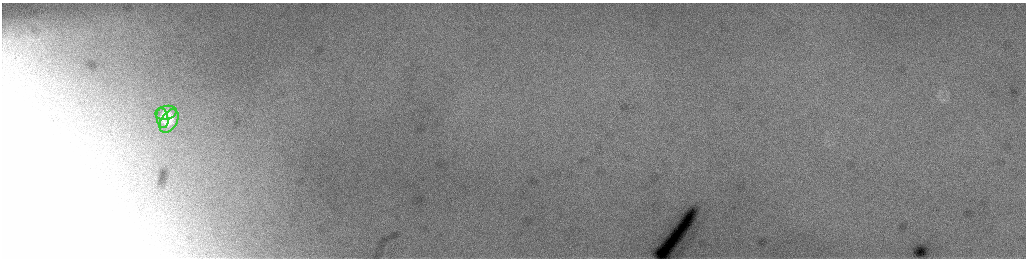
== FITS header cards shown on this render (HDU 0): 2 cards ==
NAXIS1  =                 2048 /fastest changing axis
NAXIS2  =                  512 /next to fastest changing axis

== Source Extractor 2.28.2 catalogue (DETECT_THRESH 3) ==
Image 2048 x 512 px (HDU 0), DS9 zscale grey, zoomed out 1/2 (1 PNG px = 2 x 2 image px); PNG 1028 x 260 px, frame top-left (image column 1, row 511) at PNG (2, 3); each listed source drawn as its Kron ellipse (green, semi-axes under 4 px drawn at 4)
Background 263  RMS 4.4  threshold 13.2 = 3 sigma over >= 5 px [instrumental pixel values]
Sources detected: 3; all 3 listed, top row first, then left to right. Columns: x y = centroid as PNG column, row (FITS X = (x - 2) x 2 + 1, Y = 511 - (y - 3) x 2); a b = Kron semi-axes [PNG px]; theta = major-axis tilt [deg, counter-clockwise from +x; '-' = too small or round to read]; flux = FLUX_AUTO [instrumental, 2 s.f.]
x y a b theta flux
166 113 11 7 11 6200
162 118 10 5 -81 4800
169 121 13 7 58 9700